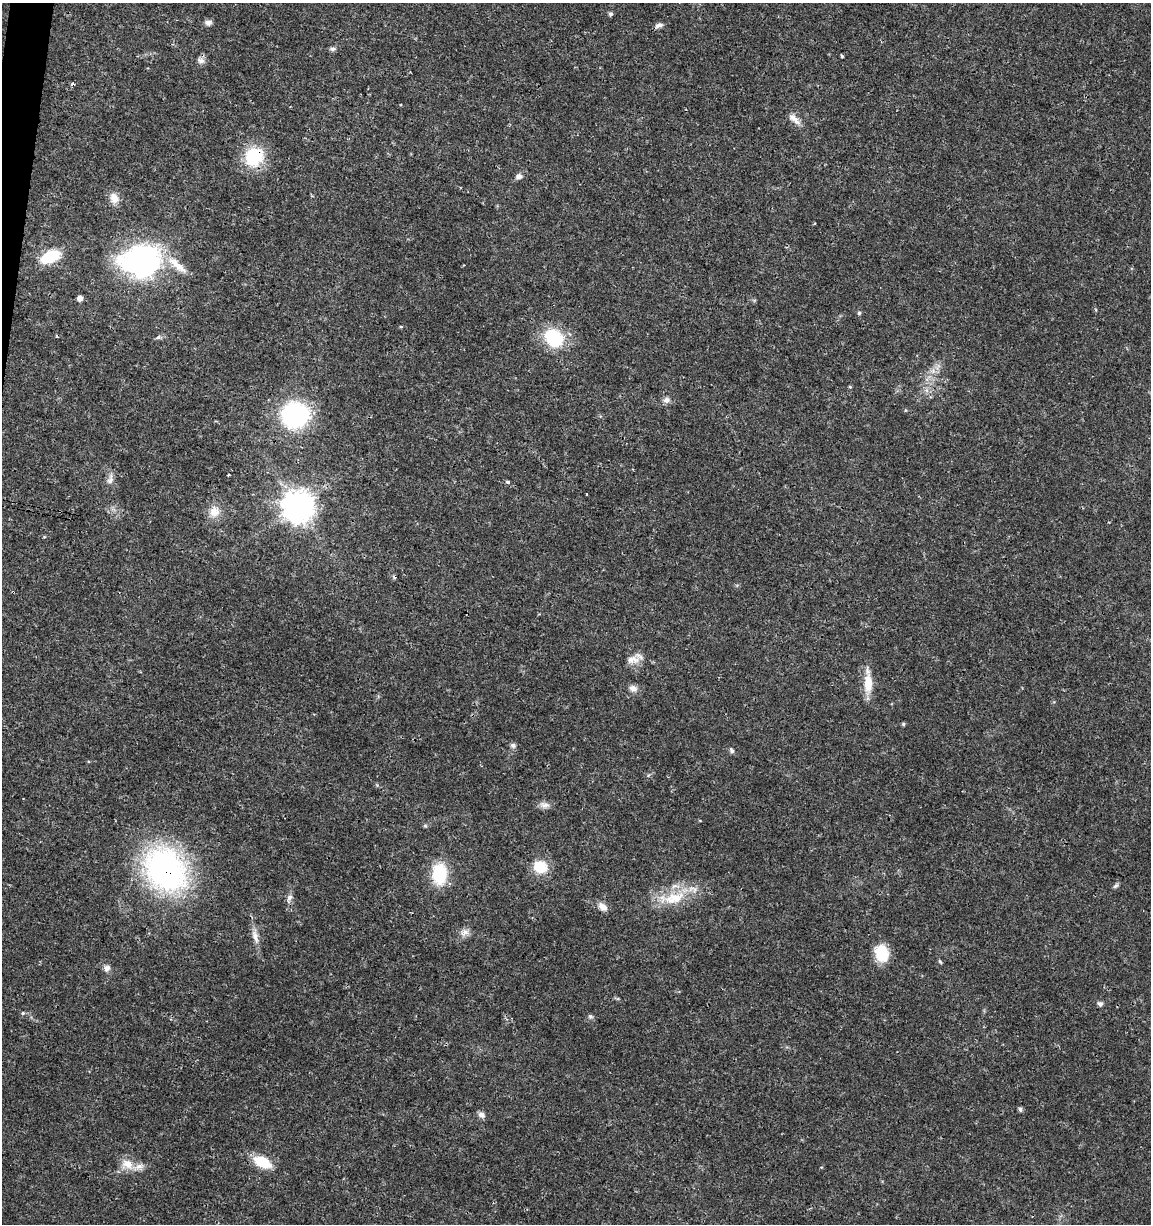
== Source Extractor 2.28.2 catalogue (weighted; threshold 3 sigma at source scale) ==
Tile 11 of 4 x 4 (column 3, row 3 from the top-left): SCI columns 2523-3671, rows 1232-2453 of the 5104 x 4898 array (HDU 1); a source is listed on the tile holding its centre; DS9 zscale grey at full resolution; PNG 1153 x 1226 px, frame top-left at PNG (2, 3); no overlay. Shown black and unused: <1% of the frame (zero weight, under 3 of 4 exposures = <1% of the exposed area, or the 3 px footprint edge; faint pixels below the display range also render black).
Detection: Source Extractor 2.28.2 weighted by HDU 2 'WHT'; one run over the whole footprint, this tile lists its part. Background 0.0189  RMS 0.0018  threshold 0.00796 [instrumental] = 3 sigma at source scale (4.5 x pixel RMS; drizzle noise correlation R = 1.50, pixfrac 1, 0.0396/0.0396 arcsec/px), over >= 5 px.
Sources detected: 58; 1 cosmic-ray / hot-pixel residue — not listed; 1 inside a brighter listed object's ellipse — not listed separately; the other 56 listed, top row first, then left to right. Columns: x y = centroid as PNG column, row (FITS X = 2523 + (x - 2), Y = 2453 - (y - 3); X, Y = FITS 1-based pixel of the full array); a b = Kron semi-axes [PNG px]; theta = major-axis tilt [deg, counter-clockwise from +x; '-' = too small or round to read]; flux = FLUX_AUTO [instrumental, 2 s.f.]
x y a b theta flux
611 14 5 4 - 0.46
208 23 8 6 3 0.69
659 25 12 6 16 0.64
332 49 8 5 8 0.44
842 56 3 2 - 0.21
201 60 11 7 -21 0.74
73 84 3 3 - 1.3
794 119 20 8 -43 1.4
254 156 19 17 55 9.6
519 176 8 7 - 0.7
114 198 14 11 -66 1.6
50 256 15 9 22 9.3
142 261 19 15 4 78
177 265 36 10 -41 3.6
80 298 5 4 - 0.99
859 313 5 5 - 0.3
401 327 5 3 - 0.19
158 337 6 5 - 0.35
554 338 24 20 -45 8.5
933 371 6 6 - 0.59
850 387 5 3 - 0.16
666 400 9 8 - 0.74
905 410 5 3 - 0.15
295 415 18 17 - 33
229 474 3 3 - 0.23
110 479 16 8 71 1
507 482 5 4 - 0.36
298 506 10 10 - 280
214 511 15 13 83 2.1
632 660 19 10 2 1.7
868 683 30 10 90 3.3
633 688 12 8 -21 0.96
903 724 5 4 - 0.27
513 745 7 7 - 0.5
731 750 9 5 -60 0.38
545 805 14 7 -15 0.98
425 826 6 4 18 0.25
540 867 13 12 - 4.8
165 870 35 27 -54 59
439 874 20 14 -89 8.6
1115 886 8 5 27 0.35
290 897 9 7 46 0.67
674 898 35 16 16 6.3
603 907 14 8 -40 1.2
464 933 13 7 41 1
255 936 19 7 -71 1.4
882 953 17 13 -78 5.7
940 961 6 4 -61 0.24
107 968 9 8 - 0.76
1100 1004 5 5 - 0.63
23 1013 5 5 - 0.23
590 1016 7 4 0 0.32
1020 1109 4 4 - 0.47
481 1115 10 7 -30 0.67
262 1162 18 9 -26 5.9
127 1164 18 12 -33 2.3
Overlapping masked pixels (flux is a lower limit): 2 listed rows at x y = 254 156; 165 870